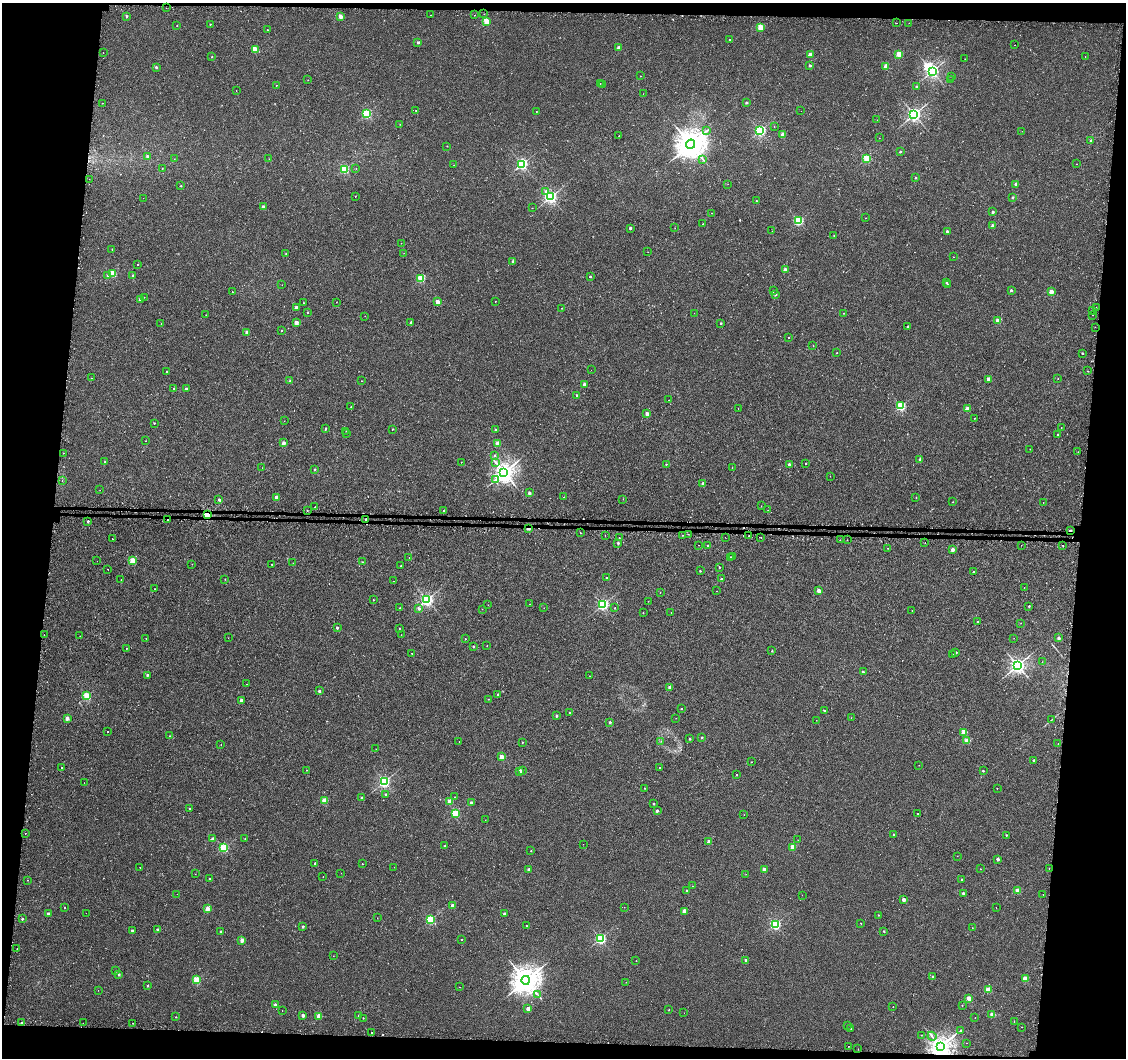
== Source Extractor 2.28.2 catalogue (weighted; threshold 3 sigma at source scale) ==
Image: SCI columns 24-4516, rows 256-4478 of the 4549 x 4788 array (HDU 1 of 3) = the unmasked area's bounding box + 8 px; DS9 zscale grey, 4 x 4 block average (1 PNG px = mean of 4 x 4 image px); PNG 1128 x 1060 px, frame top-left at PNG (2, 3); each listed source drawn as its Kron ellipse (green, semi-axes under 4 px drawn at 4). Shown black and unused: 12% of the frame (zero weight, under 2 of 3 exposures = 3% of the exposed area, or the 3 px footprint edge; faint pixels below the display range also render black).
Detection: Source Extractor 2.28.2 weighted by HDU 2 'WHT'. Background 0.0015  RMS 0.0032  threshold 0.0144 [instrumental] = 3 sigma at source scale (4.5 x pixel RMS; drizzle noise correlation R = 1.50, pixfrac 1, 0.0396/0.0396 arcsec/px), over >= 5 px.
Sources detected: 479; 2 too faint to see at this stretch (4 x 4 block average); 2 inside a brighter object's white glare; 11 cosmic-ray / hot-pixel residue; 1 long thin detection or spike segment (spike, bleed or trail) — neither listed nor drawn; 2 coinciding with a brighter row at this scale — not listed separately; the other 461 listed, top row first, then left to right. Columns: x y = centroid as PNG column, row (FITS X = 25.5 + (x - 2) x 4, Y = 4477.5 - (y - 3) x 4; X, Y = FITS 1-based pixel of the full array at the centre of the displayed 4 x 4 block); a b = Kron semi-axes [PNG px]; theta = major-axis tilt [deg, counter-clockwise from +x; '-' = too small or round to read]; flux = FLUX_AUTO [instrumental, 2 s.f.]
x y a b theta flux
166 8 2 2 - 1.1
484 14 2 2 - 0.3
431 15 2 2 - 2.4
475 15 2 2 - 1.3
127 16 2 2 - 6.5
340 16 2 2 - 27
486 21 2 2 - 66
896 23 2 2 - 0.98
909 23 2 2 - 0.33
210 24 2 2 - 1.6
177 26 2 2 - 0.94
760 27 2 2 - 59
268 30 2 2 - 0.55
729 40 2 2 - 0.72
418 42 2 2 - 9.3
1014 45 2 2 - 0.66
619 48 2 2 - 16
255 49 2 2 - 58
103 53 2 2 - 0.71
899 54 2 2 - 56
810 55 2 2 - 24
1085 56 2 2 - 0.49
212 57 2 2 - 1.8
965 59 2 2 - 0.64
810 66 2 2 - 9
885 66 2 2 - 18
156 67 2 2 - 6.3
932 71 2 2 - 440
640 76 2 2 - 0.84
952 76 2 2 - 0.58
308 80 2 2 - 0.45
951 80 2 2 - 0.86
600 84 2 2 - 0.57
603 84 2 2 - 0.29
276 85 2 2 - 1.3
916 87 2 2 - 4.7
236 90 2 2 - 1.1
643 94 2 2 - 0.26
103 103 2 2 - 0.39
746 103 2 2 - 6.6
416 110 2 2 - 0.77
536 111 2 2 - 1.3
801 111 2 2 - 0.27
367 114 2 2 - 190
914 114 2 2 - 570
877 120 2 2 - 0.34
400 124 2 2 - 0.5
774 126 2 2 - 0.75
706 131 2 2 - 1.2
760 131 2 2 - 310
1022 131 2 2 - 1.3
782 135 2 2 - 23
619 136 2 2 - 1.2
879 138 2 2 - 0.6
1091 140 2 2 - 6.8
690 144 4 4 - 3600
447 146 2 2 - 1
900 152 2 2 - 5
148 156 2 2 - 8.7
867 158 2 2 - 110
174 159 2 2 - 0.56
269 159 2 2 - 0.29
703 159 2 2 - 1.1
522 164 2 2 - 330
1077 164 2 2 - 0.39
454 165 2 2 - 0.32
162 168 2 2 - 0.69
356 168 2 2 - 0.72
345 169 2 2 - 130
916 178 2 2 - 5.4
89 179 2 2 - 0.3
728 184 2 2 - 0.3
1016 184 2 2 - 9.7
181 186 2 2 - 2.7
546 191 2 2 - 3.4
355 196 2 2 - 0.69
551 197 2 2 - 450
143 198 2 2 - 0.36
1012 198 2 2 - 5.8
756 201 2 2 - 1.5
263 207 2 2 - 20
532 208 2 2 - 0.37
993 212 2 2 - 8.6
712 213 2 2 - 0.96
866 218 2 2 - 0.54
798 221 2 2 - 170
703 224 2 2 - 1.4
993 226 2 2 - 18
630 228 2 2 - 11
675 228 2 2 - 0.39
772 231 2 2 - 0.28
947 231 2 2 - 7
834 235 2 2 - 1.3
401 243 2 2 - 0.41
112 249 2 2 - 1.2
648 252 2 2 - 0.39
286 253 2 2 - 1.6
404 253 2 2 - 0.28
953 257 2 2 - 0.71
513 261 2 2 - 7.9
138 264 2 2 - 0.87
785 270 2 2 - 21
113 274 2 2 - 77
107 276 2 2 - 4.9
133 276 2 2 - 7.3
590 276 2 2 - 5.1
421 278 2 2 - 130
946 282 2 2 - 2.1
947 284 2 2 - 2.4
282 285 2 2 - 0.27
1011 290 2 2 - 8.3
773 291 2 2 - 2.2
232 292 2 2 - 0.69
1051 292 2 2 - 37
776 294 2 2 - 5.1
144 297 2 2 - 0.52
140 299 2 2 - 13
495 301 2 2 - 1.2
336 302 2 2 - 0.46
438 302 2 2 - 38
303 303 2 2 - 0.58
1096 307 2 2 - 0.66
296 308 2 2 - 15
562 308 2 2 - 0.66
1093 311 2 2 - 0.27
308 313 2 2 - 2.1
694 313 2 2 - 0.36
844 313 2 2 - 0.42
206 315 2 2 - 0.33
1092 315 2 2 - 1.6
365 316 2 2 - 0.33
998 321 2 2 - 36
411 322 2 2 - 7
296 323 2 2 - 26
721 323 2 2 - 3
161 324 2 2 - 0.35
908 327 2 2 - 3.8
1095 327 2 2 - 0.4
281 330 2 2 - 1.6
247 332 2 2 - 20
789 337 2 2 - 1.2
813 345 2 2 - 0.35
837 353 2 2 - 1.2
1082 353 2 2 - 2.4
591 370 2 2 - 0.24
1088 371 2 2 - 0.56
167 372 2 2 - 3.9
91 378 2 2 - 0.59
989 379 2 2 - 24
1058 379 2 2 - 0.86
290 381 2 2 - 4.4
361 381 2 2 - 0.38
584 384 2 2 - 10
173 388 2 2 - 0.93
186 389 2 2 - 8
577 395 2 2 - 5
669 400 2 2 - 0.37
901 406 2 2 - 190
351 407 2 2 - 0.79
738 408 2 2 - 0.63
967 409 2 2 - 37
647 414 2 2 - 14
974 418 2 2 - 1.4
284 421 2 2 - 0.31
154 423 2 2 - 2.8
1061 428 2 2 - 0.57
325 429 2 2 - 3.6
392 429 2 2 - 1.1
495 430 2 2 - 2.4
346 431 2 2 - 0.49
347 433 2 2 - 0.62
1057 434 2 2 - 1.6
146 441 2 2 - 0.48
283 443 2 2 - 19
498 444 2 2 - 35
1030 449 2 2 - 0.43
1078 452 2 2 - 0.44
63 453 2 2 - 0.54
495 456 2 2 - 2.1
920 459 2 2 - 6.7
105 462 2 2 - 1.8
461 462 2 2 - 0.45
496 462 2 2 - 1
806 463 2 2 - 1.6
666 464 2 2 - 1.9
789 465 2 2 - 10
262 468 2 2 - 0.57
732 468 2 2 - 0.44
315 470 2 2 - 5.1
504 472 3 3 - 1500
830 476 2 2 - 0.26
62 480 2 2 - 1
495 480 3 2 - 1.5
703 484 2 2 - 9.8
100 490 2 2 - 0.28
529 493 2 2 - 11
276 497 2 2 - 14
563 497 2 2 - 0.6
916 498 2 2 - 0.55
623 499 2 2 - 0.61
219 500 2 2 - 3
953 502 2 2 - 0.98
1043 502 2 2 - 0.45
761 506 2 2 - 0.49
315 507 2 2 - 2.8
307 510 2 2 - 2
444 510 2 2 - 2.2
768 510 2 2 - 0.79
207 515 2 2 - 140
366 519 2 2 - 7
168 520 2 2 - 5.1
88 521 2 2 - 5.3
528 529 2 2 - 3.4
1070 531 2 2 - 6.8
580 533 2 2 - 3.5
688 534 2 2 - 0.73
605 535 2 2 - 0.57
683 535 2 2 - 0.48
749 536 2 2 - 0.7
726 537 2 2 - 0.47
761 537 2 2 - 1.7
619 538 2 2 - 0.72
112 539 2 2 - 1.1
840 540 2 2 - 0.36
847 540 2 2 - 0.46
618 543 2 2 - 5.6
925 543 2 2 - 0.43
699 545 2 2 - 0.62
708 545 2 2 - 2.1
1021 545 2 2 - 1.9
1063 545 2 2 - 3.3
888 548 2 2 - 0.65
953 549 2 2 - 15
409 557 2 2 - 2.5
731 557 2 2 - 5.7
733 557 2 2 - 0.42
97 561 2 2 - 0.25
133 561 2 2 - 70
363 562 2 2 - 0.5
293 563 2 2 - 0.51
192 564 2 2 - 0.52
272 564 2 2 - 2.8
401 566 2 2 - 2.2
719 567 2 2 - 3.5
108 569 2 2 - 2.3
700 571 2 2 - 2.2
973 572 2 2 - 3.3
607 578 2 2 - 5.3
121 579 2 2 - 0.59
225 579 2 2 - 0.66
721 579 2 2 - 4.8
394 581 2 2 - 0.76
1024 587 2 2 - 0.48
155 589 2 2 - 0.76
717 591 2 2 - 0.46
819 591 2 2 - 29
660 592 2 2 - 1
373 600 2 2 - 1.3
427 600 2 2 - 430
648 601 2 2 - 0.58
530 604 2 2 - 2.5
488 605 2 2 - 0.35
603 605 2 2 - 300
1029 606 2 2 - 3.3
400 608 2 2 - 0.49
419 608 2 2 - 4.7
544 608 2 2 - 0.32
615 608 2 2 - 1.5
482 609 2 2 - 0.68
912 611 2 2 - 1
643 613 2 2 - 0.71
671 613 2 2 - 0.29
977 621 2 2 - 2.2
1021 623 2 2 - 0.5
337 627 2 2 - 6.7
399 628 2 2 - 1.2
44 635 2 2 - 0.5
401 635 2 2 - 0.31
80 636 2 2 - 0.38
146 638 2 2 - 0.4
228 638 2 2 - 0.59
1014 638 2 2 - 0.28
1059 638 2 2 - 15
465 639 2 2 - 2.1
473 646 2 2 - 2.3
487 646 2 2 - 1.1
126 648 2 2 - 1.1
772 651 2 2 - 2
956 652 2 2 - 5
412 653 2 2 - 1.9
952 654 2 2 - 1.7
1042 662 2 2 - 0.25
1018 665 2 2 - 780
863 672 2 2 - 8.4
147 675 2 2 - 5.1
590 676 2 2 - 0.43
246 684 2 2 - 0.42
669 687 2 2 - 10
319 691 2 2 - 10
498 694 2 2 - 3
87 696 2 2 - 130
488 699 2 2 - 1.2
241 700 2 2 - 14
682 709 2 2 - 1.5
824 710 2 2 - 2.7
570 712 2 2 - 4.2
556 716 2 2 - 5.9
67 718 2 2 - 23
676 718 2 2 - 0.39
851 718 2 2 - 0.34
816 720 2 2 - 0.43
1051 720 2 2 - 0.46
610 722 2 2 - 5
108 732 2 2 - 3.8
964 732 2 2 - 53
170 736 2 2 - 0.94
702 737 2 2 - 4.7
690 739 2 2 - 6.2
967 740 2 2 - 48
459 741 2 2 - 0.46
661 741 2 2 - 0.43
522 742 2 2 - 1.8
1058 744 2 2 - 1.5
221 745 2 2 - 0.36
376 749 2 2 - 0.26
501 757 2 2 - 36
1034 760 2 2 - 6.6
751 762 2 2 - 1
919 765 2 2 - 0.35
62 767 2 2 - 0.98
660 768 2 2 - 0.82
306 770 2 2 - 0.66
520 771 2 2 - 19
522 771 2 2 - 1
983 771 2 2 - 3.3
737 775 2 2 - 1.4
384 781 2 2 - 350
84 783 2 2 - 0.82
645 788 2 2 - 1.5
997 788 2 2 - 1
385 794 2 2 - 5
455 797 2 2 - 0.53
361 798 2 2 - 3.1
324 800 2 2 - 60
450 801 2 2 - 44
471 802 2 2 - 8.9
653 804 2 2 - 2.4
190 809 2 2 - 3.8
657 811 2 2 - 10
455 813 2 2 - 120
918 814 2 2 - 3.3
744 815 2 2 - 0.41
485 820 2 2 - 0.49
25 833 2 2 - 9.8
893 834 2 2 - 3.5
1006 835 2 2 - 2.2
213 839 2 2 - 13
245 839 2 2 - 1.4
798 840 2 2 - 0.36
709 842 2 2 - 17
583 844 2 2 - 0.5
445 846 2 2 - 2.6
793 847 2 2 - 45
224 848 2 2 - 150
531 851 2 2 - 1.1
957 856 2 2 - 0.33
998 859 2 2 - 9.9
315 863 2 2 - 5.6
362 864 2 2 - 0.82
140 867 2 2 - 0.39
394 867 2 2 - 0.27
1049 868 2 2 - 0.67
764 869 2 2 - 21
981 869 2 2 - 0.41
529 870 2 2 - 15
341 873 2 2 - 0.26
195 874 2 2 - 0.39
746 874 2 2 - 0.25
323 877 2 2 - 0.62
209 879 2 2 - 2.7
28 880 2 2 - 0.86
962 880 2 2 - 4.2
692 886 2 2 - 0.75
687 890 2 2 - 3.4
1017 891 2 2 - 47
963 893 2 2 - 9
177 894 2 2 - 0.77
802 895 2 2 - 0.33
1043 895 2 2 - 1.7
904 900 2 2 - 16
452 906 2 2 - 23
64 907 2 2 - 1.1
624 907 2 2 - 0.34
996 908 2 2 - 0.66
207 909 2 2 - 34
684 911 2 2 - 21
86 913 2 2 - 0.21
48 914 2 2 - 11
504 914 2 2 - 5.8
878 915 2 2 - 1.7
377 918 2 2 - 0.24
22 919 2 2 - 4.6
430 919 2 2 - 150
861 923 2 2 - 1.3
775 924 2 2 - 240
303 926 2 2 - 5.6
526 926 2 2 - 0.7
972 928 2 2 - 0.39
157 929 2 2 - 5.2
132 930 2 2 - 5.3
884 931 2 2 - 2.4
221 932 2 2 - 10
461 939 2 2 - 1.8
600 939 2 2 - 250
242 940 2 2 - 30
17 949 2 2 - 1
333 956 2 2 - 0.46
746 960 2 2 - 7.4
636 961 2 2 - 0.5
116 971 2 2 - 1.3
119 974 2 2 - 5.9
933 977 2 2 - 5
1025 979 2 2 - 57
197 980 2 2 - 92
526 980 4 4 - 3000
626 982 2 2 - 0.36
148 986 2 2 - 4.3
459 987 2 2 - 0.46
98 990 2 2 - 0.39
988 990 2 2 - 45
537 994 2 2 - 0.8
969 998 2 2 - 46
275 1005 2 2 - 13
962 1005 2 2 - 0.92
893 1007 2 2 - 1.1
528 1009 2 2 - 29
669 1010 2 2 - 1.3
282 1011 2 2 - 0.56
684 1013 2 2 - 0.23
992 1014 2 2 - 19
303 1015 2 2 - 14
319 1016 2 2 - 36
358 1016 2 2 - 1.6
176 1017 2 2 - 1
975 1017 2 2 - 0.52
363 1018 2 2 - 1.5
1014 1021 2 2 - 0.65
22 1022 2 2 - 1.4
83 1023 2 2 - 0.23
133 1023 2 2 - 3.8
847 1025 2 2 - 1.3
1022 1027 2 2 - 0.68
851 1029 2 2 - 0.8
961 1031 2 2 - 4.9
372 1033 2 2 - 11
921 1035 2 2 - 0.49
932 1036 4 2 - 2.5
966 1043 2 2 - 1.4
849 1046 2 2 - 1.7
941 1046 3 3 - 1900
858 1049 2 2 - 0.62
Overlapping masked pixels (flux is a lower limit): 6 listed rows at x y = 207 515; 366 519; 168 520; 528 529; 1070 531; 941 1046
Diffuse or blended objects may show on this block-average render without a row.